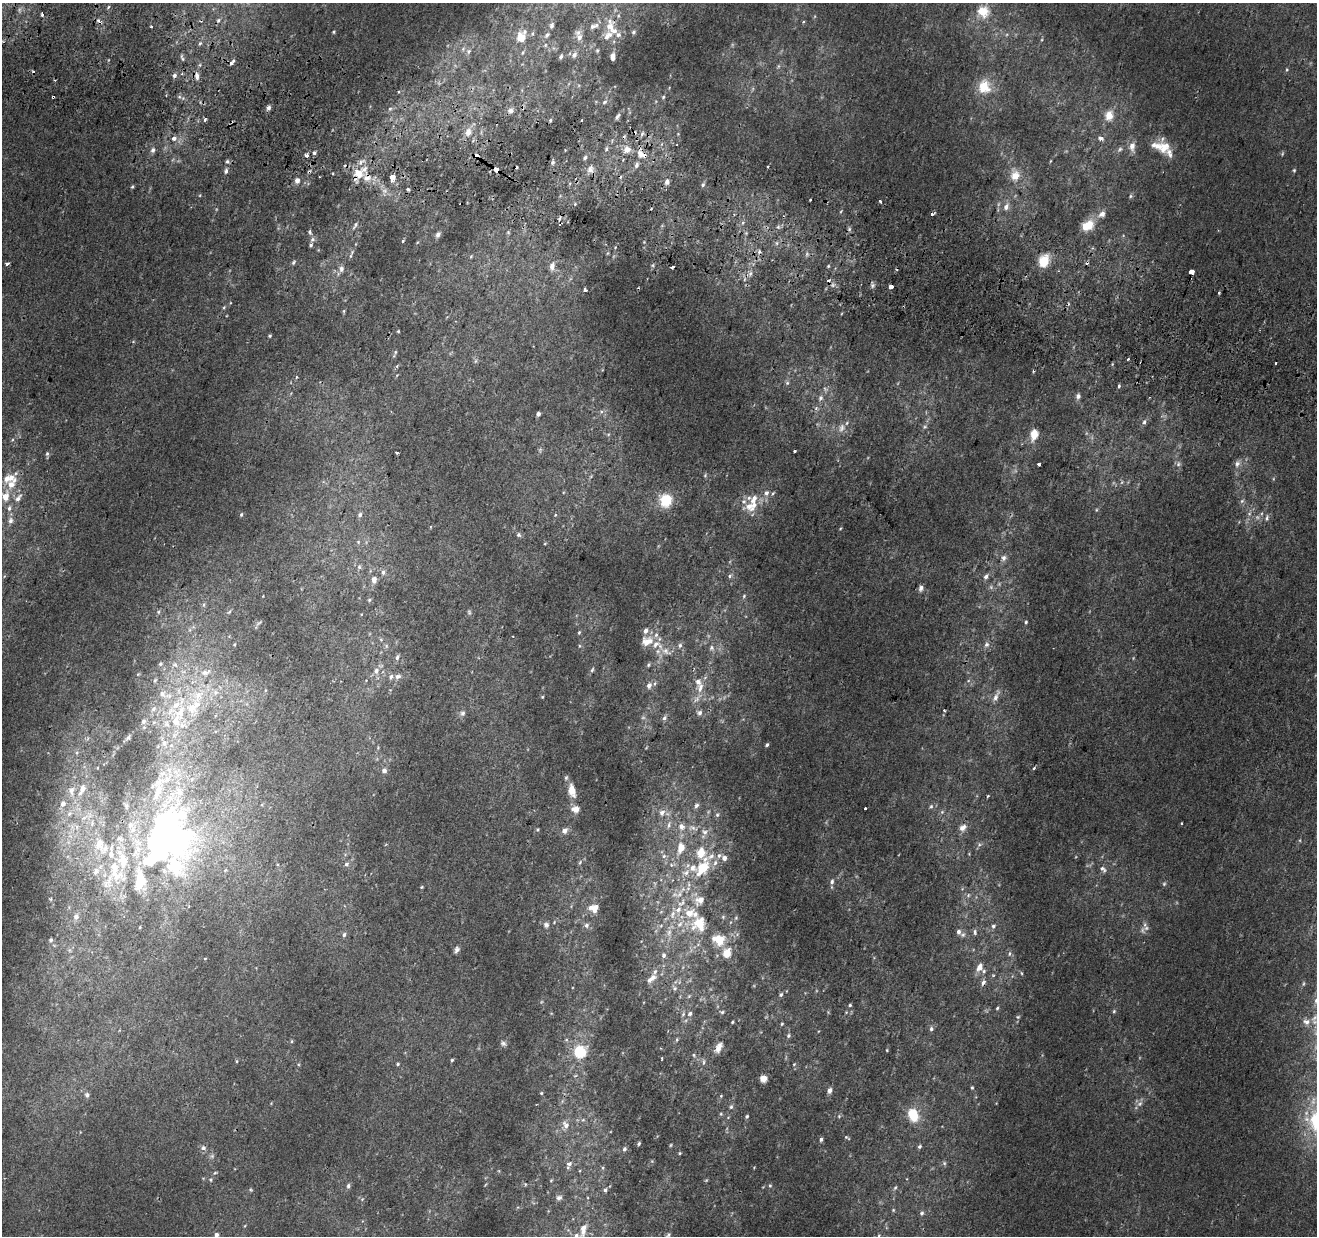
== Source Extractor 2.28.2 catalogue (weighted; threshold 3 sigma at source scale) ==
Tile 11 of 4 x 4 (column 3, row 3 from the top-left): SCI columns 2653-3967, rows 1557-2790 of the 5293 x 5519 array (HDU 1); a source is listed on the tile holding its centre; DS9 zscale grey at full resolution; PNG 1319 x 1238 px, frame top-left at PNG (2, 3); no overlay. Shown black and unused: <1% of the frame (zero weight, under 2 of 3 exposures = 2% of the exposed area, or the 3 px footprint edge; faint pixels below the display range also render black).
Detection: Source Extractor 2.28.2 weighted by HDU 2 'WHT'; one run over the whole footprint, this tile lists its part. Background 0.00152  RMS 0.0029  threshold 0.0131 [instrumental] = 3 sigma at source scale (4.5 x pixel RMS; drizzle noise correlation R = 1.50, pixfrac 1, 0.0396/0.0396 arcsec/px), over >= 5 px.
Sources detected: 447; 11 too faint to see at this stretch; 2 inside a brighter object's white glare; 20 cosmic-ray / hot-pixel residue — not listed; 66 inside a brighter listed object's ellipse — not listed separately; the other 348 listed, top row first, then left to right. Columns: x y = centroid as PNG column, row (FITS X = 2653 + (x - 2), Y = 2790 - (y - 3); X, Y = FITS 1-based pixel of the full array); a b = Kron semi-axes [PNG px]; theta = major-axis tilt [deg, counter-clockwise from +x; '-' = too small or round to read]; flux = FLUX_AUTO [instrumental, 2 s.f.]
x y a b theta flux
108 7 5 4 - 0.36
983 11 14 13 - 6
42 14 4 3 - 0.93
218 20 8 6 40 0.94
803 22 4 3 - 0.38
552 25 8 6 71 0.78
592 26 9 6 31 1
610 27 20 11 -87 5.4
334 32 5 4 - 0.34
633 32 6 5 - 0.58
532 34 6 4 -72 0.44
547 35 9 5 47 0.73
521 37 7 7 - 5.2
579 37 8 7 - 1.5
200 43 6 3 19 0.46
545 45 5 3 - 0.35
463 49 6 6 - 0.61
468 51 7 6 - 0.72
597 51 6 4 89 0.45
574 55 7 6 - 1.4
561 57 5 4 - 0.67
613 57 7 4 -85 1.7
182 58 9 4 -69 0.52
231 63 6 4 52 1.5
778 66 6 4 89 0.5
1286 70 5 3 - 0.33
174 75 6 5 - 0.88
197 76 12 6 -85 1.5
984 87 17 14 85 6.5
752 89 6 4 70 0.46
53 97 3 3 - 0.8
663 97 4 4 - 0.37
604 102 7 5 21 0.76
268 108 5 5 - 0.94
390 109 7 5 64 0.64
510 111 8 7 - 1.1
1109 115 13 10 80 3.4
618 116 10 5 53 0.89
205 119 4 3 - 1
550 120 5 4 - 0.43
582 120 3 3 - 1
468 132 13 11 66 2.7
642 134 8 5 55 0.7
174 138 5 4 - 1.8
1100 138 5 4 - 1.5
1132 146 12 7 87 2.1
1164 147 19 13 59 4.5
606 149 7 5 78 0.7
627 149 11 9 28 2.3
1120 149 8 6 45 0.64
153 150 6 5 - 0.99
565 150 3 3 - 0.19
314 153 4 4 - 0.68
643 154 11 6 -25 4.3
1282 154 7 3 71 0.32
307 155 4 3 - 1.9
477 156 4 4 - 3.2
585 158 7 5 57 0.83
1050 161 5 3 - 0.25
227 162 6 6 - 0.64
362 162 14 6 36 1.6
553 162 7 5 78 0.6
636 165 8 6 68 0.97
767 166 3 2 - 0.47
496 169 4 3 - 16
590 169 11 9 65 1.9
1294 170 5 4 - 0.36
226 171 6 5 - 0.77
358 174 11 10 - 4.8
1015 176 14 11 84 3.7
393 177 4 3 - 110
297 181 5 5 - 1.6
667 182 5 5 - 1.4
703 185 6 5 - 0.58
132 187 5 4 - 0.38
408 190 3 3 - 1
1130 196 6 4 24 0.42
811 200 3 3 - 1
880 201 3 3 - 0.58
575 204 5 5 - 0.34
1006 207 9 7 65 1.5
932 214 4 3 - 2
1102 214 7 5 36 1.9
560 218 6 4 65 1.4
743 222 6 4 20 0.51
355 225 12 5 58 0.89
1088 225 14 9 31 6
778 227 6 5 - 0.65
310 232 6 4 -65 0.56
508 232 5 4 - 0.37
438 235 8 6 55 0.96
312 240 7 6 - 0.77
403 241 3 3 - 0.49
777 243 6 4 72 0.52
1092 248 4 4 - 0.43
807 254 8 5 84 0.72
351 256 8 4 81 0.54
471 256 5 4 - 0.3
1044 261 11 8 69 7.2
293 262 6 4 59 0.57
7 264 4 3 - 1.1
653 265 5 4 - 0.4
552 266 11 6 78 1.7
828 266 5 4 - 0.35
672 267 4 3 - 1.2
341 269 9 7 85 1.2
1192 272 4 4 - 9.4
750 274 8 5 63 1
745 279 6 4 70 0.56
872 285 7 6 - 0.72
891 287 3 3 - 20
585 290 3 3 - 4.5
1219 293 3 2 - 0.44
224 307 5 4 - 0.34
344 311 5 4 - 0.33
398 331 3 2 - 0.27
270 336 4 4 - 0.37
395 352 5 4 - 0.36
1128 359 3 2 - 0.39
476 361 7 4 88 0.52
397 366 4 4 - 0.46
296 377 3 3 - 0.59
787 383 7 5 -69 0.64
1119 386 5 4 - 0.43
825 389 7 4 -46 0.57
1078 396 8 6 84 1
820 398 9 7 59 1.1
538 414 4 4 - 0.96
1144 422 7 5 73 0.76
925 427 7 5 42 0.65
842 428 14 8 61 2.1
1034 434 11 7 80 4.6
12 440 5 4 - 0.33
794 451 3 3 - 0.67
396 452 3 3 - 0.44
47 454 6 5 - 0.51
1237 463 11 7 64 1.4
1039 464 3 3 - 1.2
1178 464 8 7 - 0.88
705 475 6 5 - 0.43
591 476 5 4 - 0.36
11 485 16 12 39 4.6
766 493 8 6 59 1.4
18 498 14 7 54 1.9
666 500 14 13 - 8.6
1242 501 7 5 45 0.63
749 506 17 14 -5 4.9
1096 510 5 3 - 0.29
1249 514 6 4 0 0.53
241 515 5 4 - 0.38
360 515 6 5 - 1
555 515 5 3 - 0.29
1267 518 10 5 74 0.88
10 520 8 7 - 1.2
518 535 6 6 - 0.64
358 542 6 5 - 0.55
545 543 5 3 - 0.26
1004 558 8 8 - 1.2
359 567 7 6 - 0.81
383 572 8 6 87 0.94
730 576 6 5 - 0.56
986 576 8 5 49 1
374 580 8 6 -87 1.8
921 588 8 6 79 1
744 596 5 4 - 0.4
369 600 6 5 - 0.53
204 605 6 4 89 0.5
158 612 5 5 - 0.49
229 612 7 4 44 0.46
469 612 6 5 - 0.48
1026 622 4 4 - 0.37
259 623 11 4 37 0.56
190 630 6 4 -72 0.5
579 632 6 4 63 0.39
381 640 6 5 - 0.53
647 641 16 12 13 3.8
234 644 5 4 - 0.38
680 645 7 6 - 0.87
986 645 8 7 - 0.99
386 646 7 6 - 0.67
579 646 5 3 - 0.31
711 648 7 7 - 0.89
666 651 21 9 -27 3.2
397 657 8 6 57 0.98
479 658 4 4 - 0.32
160 664 6 5 - 0.59
175 665 9 7 -36 1.4
648 665 6 4 64 0.46
592 670 7 4 63 0.53
376 671 10 8 62 1.7
398 676 10 7 8 1.3
155 680 7 5 72 0.49
649 686 7 6 - 1.6
700 688 15 8 77 2.8
169 696 11 8 16 2.1
198 696 35 19 56 17
542 697 4 4 - 0.31
996 697 17 6 63 1.9
153 709 8 6 45 1.1
944 710 3 2 - 0.44
462 713 9 7 40 1
699 713 8 7 - 0.96
664 718 7 6 - 0.81
143 721 7 6 - 0.89
154 722 6 4 18 0.48
128 737 6 5 - 0.52
164 743 8 7 - 1.5
767 745 4 3 - 0.48
77 752 5 3 - 0.36
1034 768 4 3 - 0.44
384 771 7 6 - 1
566 778 6 4 45 0.45
82 789 10 7 61 2.3
71 791 15 8 -87 2.6
572 791 11 6 -80 4.8
988 796 4 3 - 0.29
63 804 7 6 - 1.7
696 805 10 6 69 1
931 806 7 5 72 0.63
865 808 3 3 - 1.3
576 809 6 5 - 3.6
942 812 6 5 - 0.52
662 813 8 7 - 1.7
69 814 8 7 - 1.4
717 815 8 6 76 0.74
1181 823 3 3 - 0.6
669 824 12 5 74 1.4
77 827 7 4 -72 0.74
681 827 13 11 -62 3
693 828 16 7 -15 2.3
963 828 10 8 41 1.8
538 830 5 5 - 0.4
564 831 6 5 - 1.9
166 836 95 58 -52 110
100 844 23 15 -77 6.8
979 844 6 6 - 0.64
681 848 16 9 73 5
969 854 4 3 - 0.22
719 855 8 6 43 1.2
664 856 6 6 - 0.96
724 858 6 6 - 1.5
580 862 6 4 49 0.44
346 864 6 6 - 0.78
672 865 12 5 15 1.2
703 868 21 12 58 11
1103 869 11 6 -43 1.1
686 872 12 9 30 2.7
115 874 35 22 -30 15
832 881 7 6 - 0.87
1164 884 6 5 - 0.47
422 887 4 4 - 0.3
50 899 5 5 - 0.44
682 902 15 9 44 3.4
595 908 10 6 68 2.7
661 912 6 4 19 0.39
76 917 9 7 67 1.6
723 917 5 5 - 0.48
736 918 6 5 - 0.45
699 924 26 24 72 12
546 925 9 9 - 1.2
586 925 7 6 - 1
993 926 6 5 - 0.76
140 927 3 3 - 0.24
958 932 7 5 -65 1
975 932 8 5 -78 0.72
669 933 12 8 -89 2.2
344 935 6 5 - 0.78
51 940 6 5 - 0.74
719 940 13 10 -15 7.1
457 950 9 6 67 0.92
727 953 10 8 74 4.7
1009 954 8 5 83 0.66
664 955 8 6 -89 1.1
205 958 4 3 - 0.21
979 967 14 9 63 2.1
1021 973 5 3 - 0.32
651 979 18 8 42 2.9
679 982 7 4 71 0.5
983 982 9 6 57 1.1
674 988 8 7 - 1.1
781 995 6 5 - 0.67
689 996 7 4 45 0.46
850 1005 5 4 - 0.46
997 1008 5 4 - 0.39
1114 1011 5 5 - 0.43
722 1012 6 5 - 0.49
846 1012 4 4 - 0.26
683 1014 8 5 73 0.74
690 1014 6 5 - 0.89
1018 1017 6 5 - 0.43
732 1022 4 3 - 0.33
1306 1022 11 8 -14 2
782 1024 5 4 - 0.32
931 1029 6 5 - 0.76
788 1036 6 5 - 0.59
677 1040 6 5 - 0.45
292 1041 5 4 - 0.32
503 1043 8 7 - 0.82
718 1048 16 8 64 2.4
887 1050 4 3 - 0.25
580 1052 12 12 - 11
694 1055 6 5 - 0.48
452 1060 4 4 - 0.39
236 1061 5 3 - 0.32
703 1062 9 4 86 0.63
398 1064 4 4 - 0.42
794 1064 5 4 - 0.34
575 1076 6 3 19 0.33
763 1079 5 4 - 5.2
972 1088 5 4 - 0.39
829 1090 7 5 55 1.2
541 1093 5 4 - 0.32
87 1095 7 6 - 0.8
721 1096 5 4 - 0.3
1140 1104 9 6 39 1.1
731 1107 7 5 73 0.57
721 1114 5 5 - 0.37
913 1115 12 9 -68 8.5
747 1116 4 3 - 0.5
839 1116 5 4 - 0.36
583 1120 6 5 - 0.5
566 1125 10 7 -68 2
847 1138 9 4 -30 0.42
821 1139 5 4 - 0.77
639 1144 4 3 - 0.48
671 1145 5 3 - 0.28
919 1147 5 4 - 0.58
203 1148 7 7 - 0.95
624 1149 6 5 - 0.64
680 1153 4 4 - 0.28
944 1163 6 6 - 0.54
569 1164 6 5 - 1.6
215 1173 6 4 40 0.39
210 1180 6 6 - 0.5
551 1180 4 3 - 0.27
348 1186 7 5 70 0.66
770 1186 5 4 - 0.37
895 1188 7 4 53 0.45
251 1190 5 4 - 0.36
605 1190 6 5 - 0.57
559 1197 8 6 14 0.84
362 1199 6 4 45 0.42
893 1210 5 5 - 0.34
922 1213 6 5 - 0.66
583 1229 17 7 78 2.6
216 1235 5 5 - 1.1
879 1235 5 4 - 0.34
668 1236 10 6 79 0.86
Overlapping masked pixels (flux is a lower limit): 9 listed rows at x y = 610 27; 53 97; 643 154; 477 156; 496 169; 358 174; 560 218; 166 836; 983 982
Isophote crosses this tile's border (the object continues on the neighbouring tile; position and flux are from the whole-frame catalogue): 2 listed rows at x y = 216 1235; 668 1236